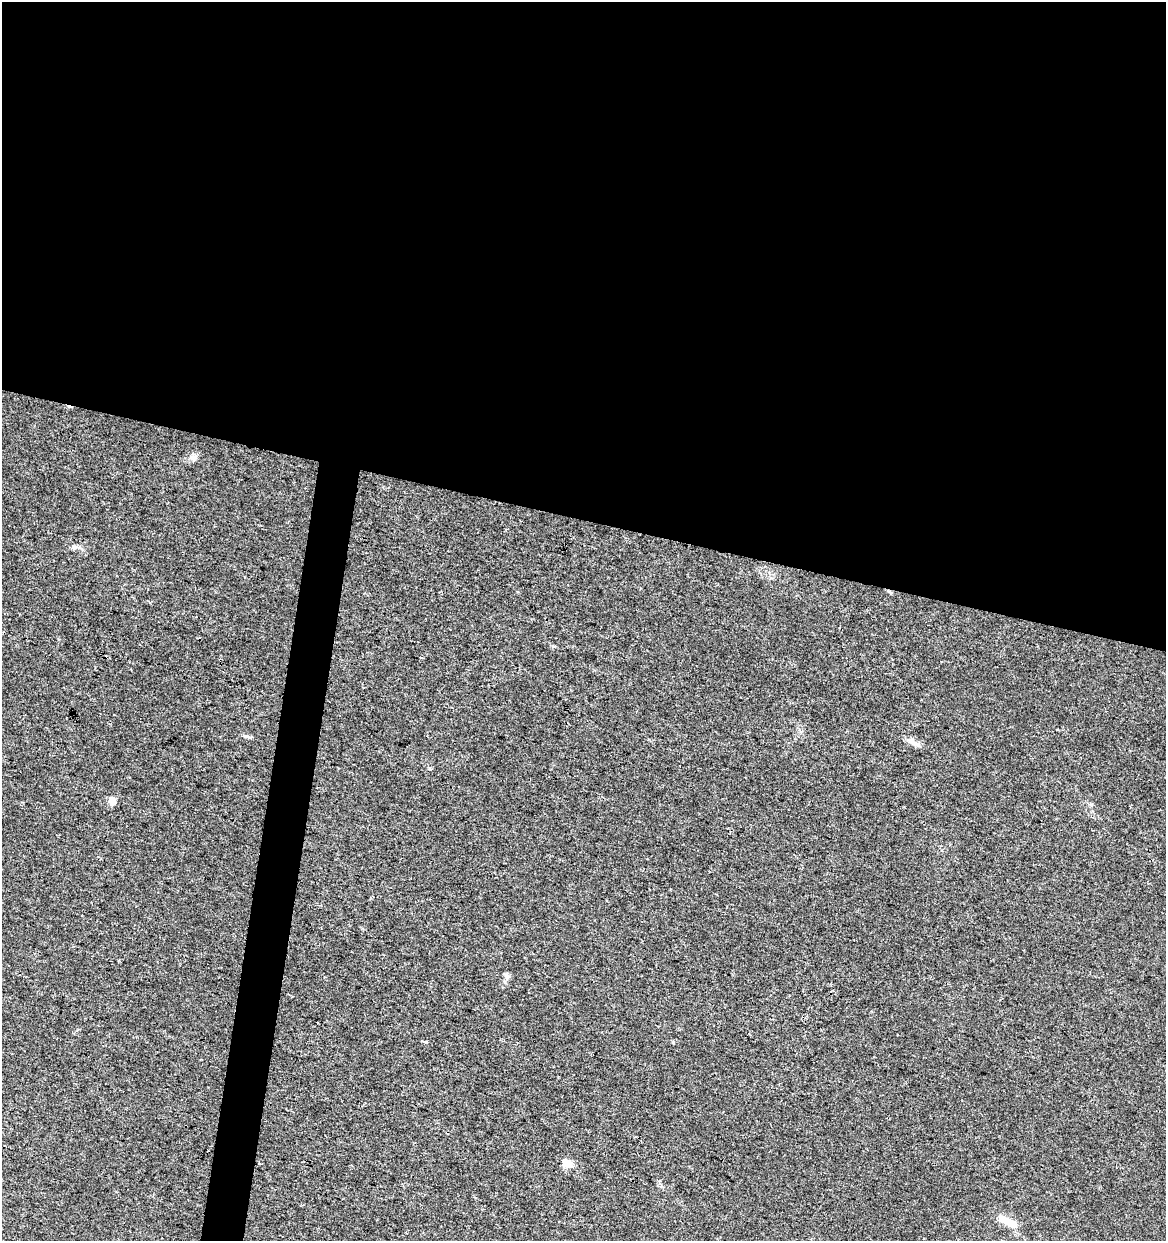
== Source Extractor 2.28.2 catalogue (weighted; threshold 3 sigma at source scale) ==
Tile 3 of 4 x 4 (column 3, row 1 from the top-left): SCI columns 2549-3712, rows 3724-4962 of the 5159 x 4962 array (HDU 1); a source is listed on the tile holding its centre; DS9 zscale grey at full resolution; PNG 1168 x 1243 px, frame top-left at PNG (2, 2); no overlay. Shown black and unused: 44% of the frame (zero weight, under 3 of 4 exposures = <1% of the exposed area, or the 3 px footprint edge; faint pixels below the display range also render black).
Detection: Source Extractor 2.28.2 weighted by HDU 2 'WHT'; one run over the whole footprint, this tile lists its part. Background 0.00577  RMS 0.0027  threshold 0.0121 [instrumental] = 3 sigma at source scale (4.5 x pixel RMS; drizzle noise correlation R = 1.50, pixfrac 1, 0.0396/0.0396 arcsec/px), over >= 5 px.
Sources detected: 10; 1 cosmic-ray / hot-pixel residue — not listed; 1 inside a brighter listed object's ellipse — not listed separately; the other 8 listed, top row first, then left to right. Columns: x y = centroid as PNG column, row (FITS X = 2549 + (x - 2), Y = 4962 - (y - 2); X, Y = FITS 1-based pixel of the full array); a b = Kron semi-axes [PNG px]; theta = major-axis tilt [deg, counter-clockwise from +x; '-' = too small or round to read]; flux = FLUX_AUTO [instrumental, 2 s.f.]
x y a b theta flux
193 458 11 7 60 1.1
914 743 20 6 -34 1.5
112 801 10 7 -59 1.4
507 976 9 6 -60 0.75
425 1042 6 3 -19 0.31
259 1163 3 3 - 0.25
567 1164 5 4 - 9.5
1011 1222 18 9 -33 3.1